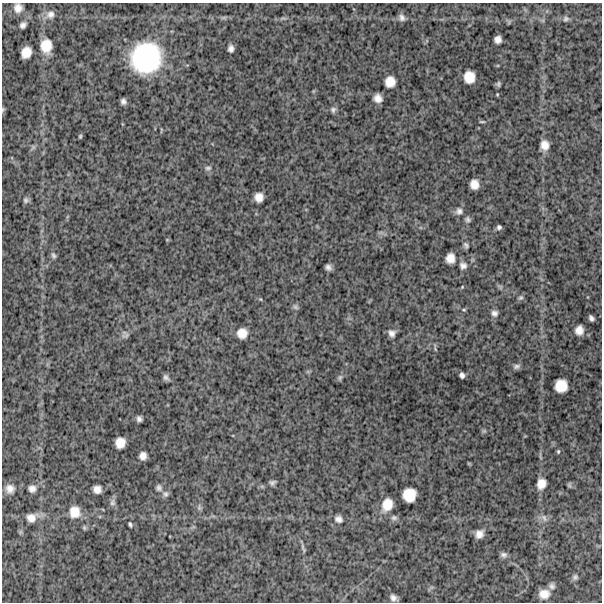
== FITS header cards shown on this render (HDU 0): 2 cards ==
NAXIS1  =                  600
NAXIS2  =                  600

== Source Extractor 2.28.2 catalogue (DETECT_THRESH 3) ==
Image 600 x 600 px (HDU 0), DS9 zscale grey, 1 PNG px = 1 image px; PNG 604 x 604 px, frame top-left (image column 1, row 600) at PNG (2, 3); no overlay
Background 1400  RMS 300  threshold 895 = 3 sigma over >= 5 px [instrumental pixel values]
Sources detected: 82; all 82 listed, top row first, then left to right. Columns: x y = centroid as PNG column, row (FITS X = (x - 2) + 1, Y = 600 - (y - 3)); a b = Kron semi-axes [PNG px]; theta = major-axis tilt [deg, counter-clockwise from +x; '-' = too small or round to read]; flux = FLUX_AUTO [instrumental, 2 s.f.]
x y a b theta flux
18 8 10 9 - 1.3e+05
50 14 11 10 - 1.1e+05
402 18 9 7 -64 7.5e+04
566 19 8 7 - 5.4e+04
23 25 7 5 48 7.2e+04
498 39 7 6 - 1.1e+05
46 46 15 12 -87 3.3e+05
231 48 7 5 86 8.0e+04
26 52 10 8 67 2.3e+05
146 58 31 29 52 2.1e+06
469 77 11 9 -86 2.7e+05
390 82 10 9 - 2.2e+05
498 84 5 5 - 4.3e+04
378 98 8 7 - 1.4e+05
123 101 6 5 - 6.3e+04
3 110 7 4 71 2.6e+04
333 110 8 7 - 5.8e+04
482 122 8 3 0 2.7e+04
80 136 5 4 - 2.5e+04
545 145 10 8 -82 1.8e+05
33 147 7 5 56 4.0e+04
208 168 9 6 8 5.8e+04
474 184 9 8 - 1.8e+05
259 197 8 8 - 1.7e+05
26 200 7 7 - 5.2e+04
459 211 10 9 - 9.3e+04
468 219 7 7 - 5.1e+04
499 227 5 5 - 4.7e+04
466 245 8 6 -60 4.7e+04
53 255 8 6 -58 4.5e+04
450 258 9 8 - 1.8e+05
463 266 11 10 - 1.0e+05
328 267 6 5 - 7.2e+04
462 287 4 3 - 1.7e+04
520 298 7 6 - 4.2e+04
260 299 5 4 - 2.1e+04
295 307 8 6 -51 5.0e+04
464 310 4 4 - 2.2e+04
494 313 8 8 - 7.8e+04
591 318 6 4 -59 5.7e+04
579 330 9 7 83 1.5e+05
242 333 10 10 - 2.1e+05
392 333 9 8 - 8.9e+04
126 336 11 6 12 5.5e+04
435 348 12 3 -83 3.1e+04
516 366 9 6 13 5.8e+04
462 375 6 4 -75 6.1e+04
340 377 8 5 74 4.2e+04
166 378 7 5 -45 5.8e+04
561 386 11 11 - 3.1e+05
139 419 5 5 - 6.0e+04
484 431 6 5 - 3.2e+04
120 443 10 9 - 2.1e+05
558 451 5 4 - 2.7e+04
143 456 7 6 - 1.2e+05
469 464 6 3 -19 1.8e+04
272 482 7 5 9 5.0e+04
541 484 11 9 69 1.8e+05
569 485 7 5 -89 3.1e+04
159 488 9 7 -71 6.4e+04
10 489 12 11 - 1.5e+05
32 489 10 9 - 9.8e+04
97 489 7 7 - 1.3e+05
165 494 8 8 - 6.2e+04
409 495 12 12 - 3.5e+05
112 502 10 8 88 6.8e+04
387 505 15 11 69 2.8e+05
199 507 9 5 90 5.0e+04
75 512 14 13 - 2.7e+05
31 518 14 11 20 1.9e+05
394 518 9 7 3 5.9e+04
544 518 11 6 -64 8.1e+04
339 519 11 9 -26 9.7e+04
130 524 6 4 -73 3.2e+04
84 528 6 5 - 3.1e+04
479 534 8 6 53 1.3e+05
303 548 14 4 -70 5.4e+04
504 555 8 6 -9 6.5e+04
575 577 8 7 - 5.1e+04
552 586 8 7 - 6.3e+04
544 594 9 8 - 1.8e+05
393 598 8 6 -46 8.6e+04
At the frame edge (FLAGS 8, measured only in part): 1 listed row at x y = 3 110